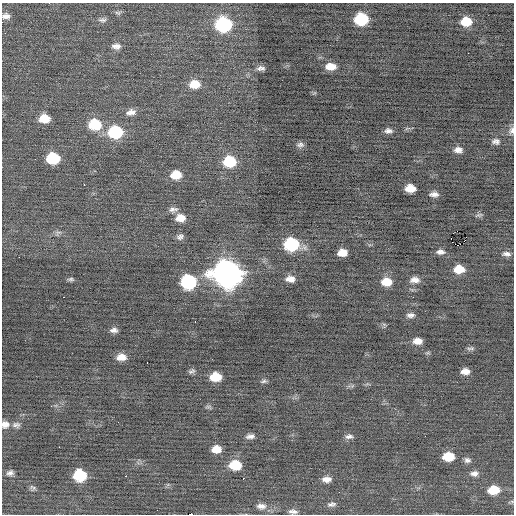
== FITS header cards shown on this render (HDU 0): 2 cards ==
NAXIS1  =                  512 / Axis length
NAXIS2  =                  512 / Axis length

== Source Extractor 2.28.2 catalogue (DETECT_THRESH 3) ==
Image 512 x 512 px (HDU 0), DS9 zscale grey, 1 PNG px = 1 image px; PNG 516 x 516 px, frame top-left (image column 1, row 512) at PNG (2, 3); no overlay
Background -0.0492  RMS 0.78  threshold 2.34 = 3 sigma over >= 5 px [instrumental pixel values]
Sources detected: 83; all 83 listed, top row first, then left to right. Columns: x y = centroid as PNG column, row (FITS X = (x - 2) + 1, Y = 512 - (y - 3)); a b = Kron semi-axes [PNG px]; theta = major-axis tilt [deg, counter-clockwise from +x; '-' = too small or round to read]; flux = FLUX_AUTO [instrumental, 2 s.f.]
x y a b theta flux
118 13 9 5 -5 130
6 16 10 7 -4 260
361 19 10 9 - 2700
102 20 13 7 6 200
466 22 9 8 - 1000
223 24 11 10 - 5800
116 46 13 8 0 310
468 53 2 2 - 220
331 67 11 7 -2 560
261 68 10 6 3 210
195 84 13 9 3 780
131 112 12 8 10 360
44 119 10 8 0 910
95 125 13 10 -3 1900
407 128 7 4 19 90
388 131 9 6 -1 210
512 131 10 7 81 200
115 132 12 10 -1 3400
496 141 8 6 -4 190
300 145 10 7 9 180
458 150 10 7 -1 270
53 158 11 9 0 2200
35 159 2 2 - 120
229 162 11 9 2 2000
176 175 10 8 6 840
84 185 2 2 - 350
410 188 9 7 -2 770
434 194 9 5 -1 250
173 209 12 7 8 240
479 215 10 5 11 110
180 218 10 8 4 580
58 233 9 7 30 160
453 233 2 2 - 25
180 237 9 7 27 200
451 239 2 2 - 610
291 244 11 9 -6 4200
455 244 2 2 - 52
440 252 10 6 -2 230
342 253 8 6 5 570
506 254 12 6 -3 220
19 257 2 2 - 270
459 269 10 7 2 800
227 274 14 12 -9 53000
71 279 8 5 3 110
290 279 10 7 -2 390
415 280 11 7 2 330
188 282 10 9 - 5600
386 282 10 8 -3 840
64 297 3 2 - 210
410 315 10 6 6 200
195 322 3 2 - 86
384 324 7 4 -19 77
114 330 9 6 5 210
418 341 9 6 -1 430
472 348 7 6 - 120
121 357 9 7 1 480
147 362 3 2 - 76
192 371 9 5 24 130
465 371 8 5 2 350
215 377 9 7 3 1100
264 381 8 4 14 110
208 407 9 4 0 100
5 424 9 9 - 330
16 425 11 7 -2 210
250 436 10 6 4 210
349 436 10 6 0 190
59 447 2 2 - 130
216 449 9 7 3 590
448 457 10 7 0 1200
467 460 8 7 - 180
235 465 11 9 -4 1300
10 473 9 7 16 190
474 473 10 7 3 260
79 475 10 9 - 2700
126 476 2 2 - 300
243 478 2 2 - 280
327 479 11 6 1 340
33 488 9 7 -46 140
494 490 10 7 6 1200
331 504 12 7 9 200
261 506 13 8 -1 340
293 511 11 6 -4 210
191 514 3 2 - 1100
At the frame edge (FLAGS 8, measured only in part): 4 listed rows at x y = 6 16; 512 131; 5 424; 191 514